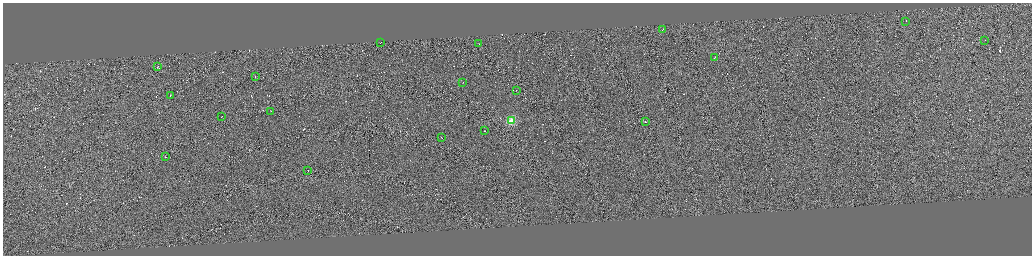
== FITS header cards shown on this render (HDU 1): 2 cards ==
NAXIS1  =                 4117
NAXIS2  =                 1015

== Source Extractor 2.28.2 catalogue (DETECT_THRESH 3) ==
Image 4117 x 1015 px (HDU 1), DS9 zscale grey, zoomed out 1/4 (1 PNG px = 4 x 4 image px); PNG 1034 x 258 px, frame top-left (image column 3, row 1012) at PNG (3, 3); each listed source drawn as its Kron ellipse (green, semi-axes under 4 px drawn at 4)
Background -0.00515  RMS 2.9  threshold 8.66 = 3 sigma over >= 5 px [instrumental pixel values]
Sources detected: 444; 425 cannot appear on this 1/4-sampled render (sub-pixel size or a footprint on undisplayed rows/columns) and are neither listed nor drawn; the other 19 listed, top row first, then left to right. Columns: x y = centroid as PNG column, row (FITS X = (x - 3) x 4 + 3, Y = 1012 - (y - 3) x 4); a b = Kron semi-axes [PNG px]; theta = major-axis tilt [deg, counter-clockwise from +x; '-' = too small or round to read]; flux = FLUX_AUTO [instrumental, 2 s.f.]
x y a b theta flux
906 21 2 1 - 7300
663 30 2 1 - 9100
985 40 2 1 - 6700
380 43 2 1 - 11000
479 44 2 1 - 8400
714 58 2 1 - 17000
157 67 2 1 - 9000
255 76 2 1 - 6600
463 82 2 1 - 4900
516 90 2 1 - 3700
170 96 2 1 - 21000
271 111 2 1 - 10000
222 116 2 1 - 19000
511 121 2 2 - 100000
646 122 2 1 - 5800
484 131 2 1 - 11000
442 138 2 1 - 5900
166 157 2 1 - 8500
308 171 2 1 - 5400
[425 sub-pixel or undisplayed-footprint detections neither listed nor drawn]